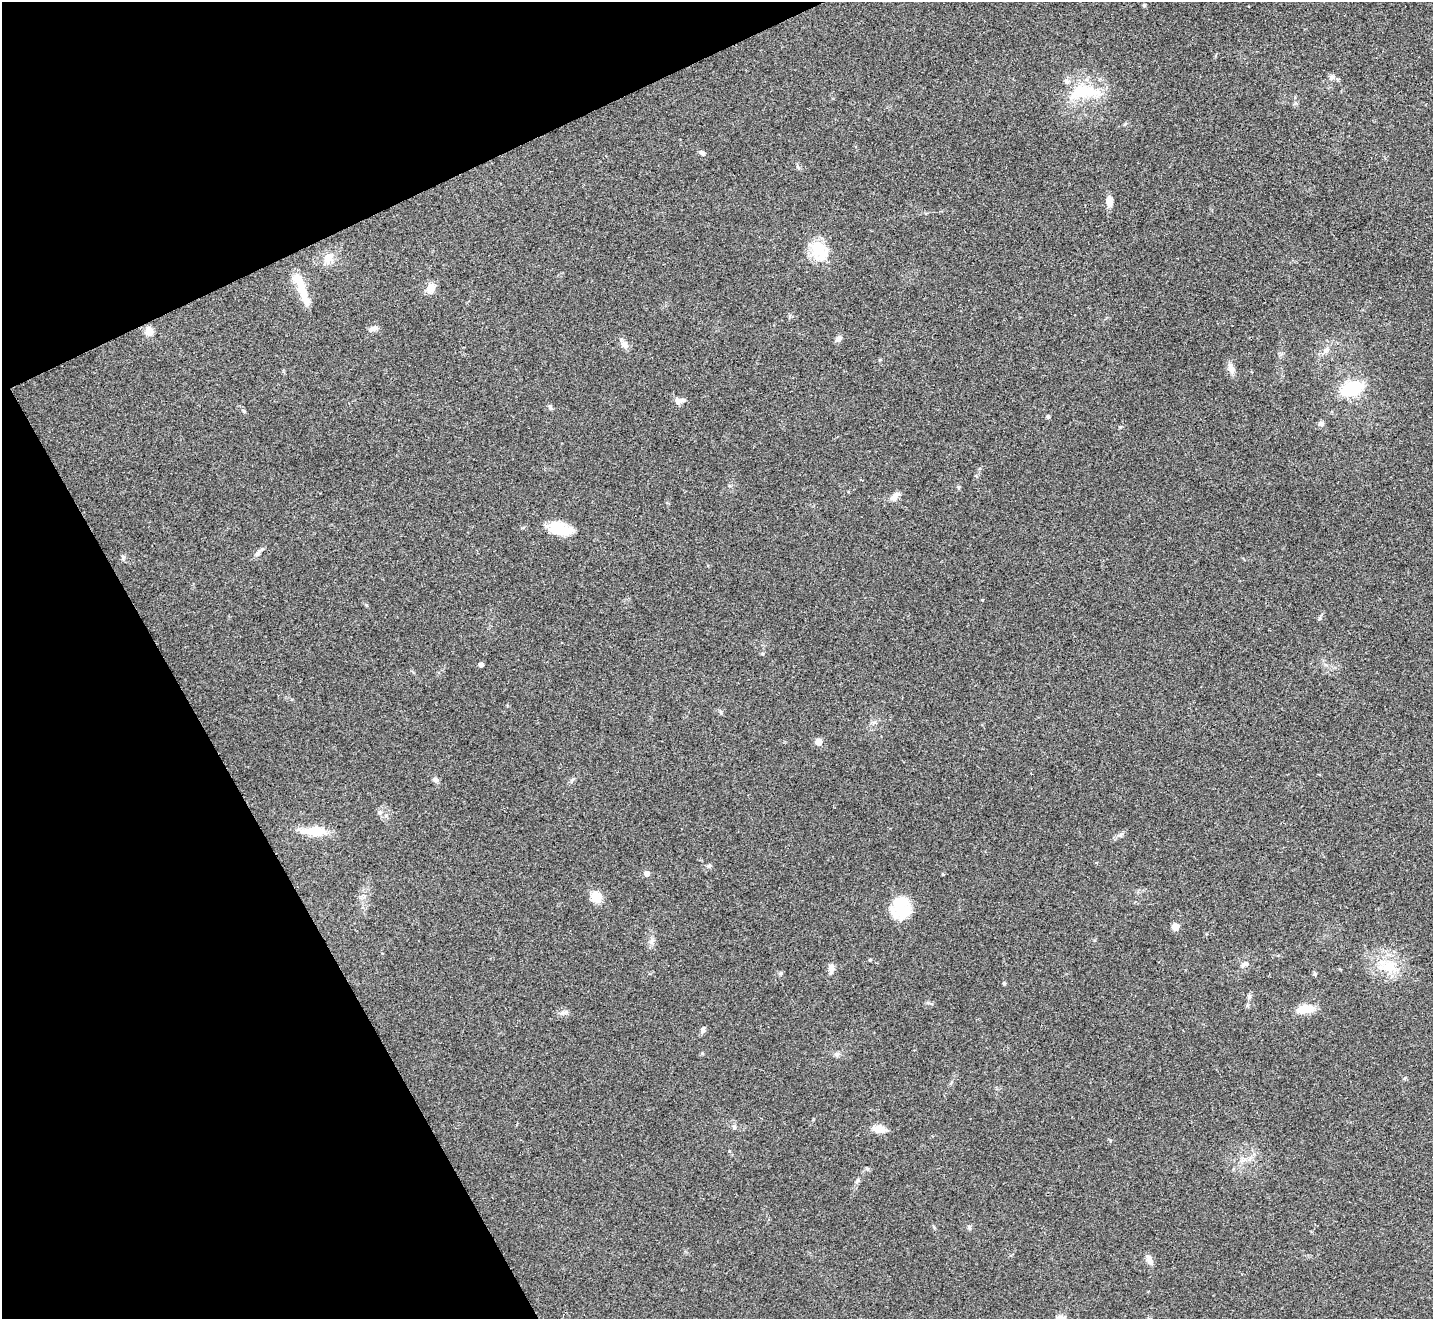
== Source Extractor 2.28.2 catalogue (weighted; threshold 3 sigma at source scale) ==
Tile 5 of 4 x 4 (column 1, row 2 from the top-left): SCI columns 3-1433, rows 2795-4111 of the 5732 x 5722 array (HDU 1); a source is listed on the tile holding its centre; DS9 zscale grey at full resolution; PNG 1435 x 1321 px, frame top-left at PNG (2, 2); no overlay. Shown black and unused: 22% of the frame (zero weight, under 2 of 3 exposures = <1% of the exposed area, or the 3 px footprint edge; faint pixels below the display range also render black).
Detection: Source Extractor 2.28.2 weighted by HDU 2 'WHT'; one run over the whole footprint, this tile lists its part. Background 0.0856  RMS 0.0079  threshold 0.0354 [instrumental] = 3 sigma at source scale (4.5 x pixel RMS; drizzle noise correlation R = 1.50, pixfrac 1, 0.05/0.05 arcsec/px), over >= 5 px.
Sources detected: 60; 3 inside a brighter listed object's ellipse — not listed separately; the other 57 listed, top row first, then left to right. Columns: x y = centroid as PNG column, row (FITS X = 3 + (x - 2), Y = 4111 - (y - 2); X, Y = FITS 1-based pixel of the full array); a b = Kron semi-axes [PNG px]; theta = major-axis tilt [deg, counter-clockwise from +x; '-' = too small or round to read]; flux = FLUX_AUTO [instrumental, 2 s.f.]
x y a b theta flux
1144 5 5 4 - 1
1332 77 8 6 32 2.3
1084 92 48 20 3 37
702 153 8 5 -45 2
798 167 7 4 -46 1.3
1109 201 10 6 -87 8
819 251 28 19 -57 24
329 257 14 11 45 8.5
430 288 11 9 67 8.3
302 289 41 9 -69 19
373 328 11 6 15 3.1
149 331 9 8 - 7.8
838 339 9 6 38 2.9
624 344 10 8 -45 3.8
1326 350 12 5 55 3.6
1231 368 15 8 -74 4.9
1352 389 18 10 19 50
677 401 10 8 -41 3.1
551 408 6 4 45 1.2
1048 417 5 4 - 1.3
1321 424 8 6 -5 2.1
895 496 16 8 44 4.7
559 529 29 13 -14 22
258 553 11 6 53 2.6
1319 618 6 4 88 1.1
481 665 4 4 - 3.5
818 742 5 5 - 12
435 780 8 6 -14 2.3
380 812 7 6 - 2.2
314 831 28 10 0 18
1120 835 8 6 14 2.1
709 866 6 5 - 1.4
646 874 5 5 - 5.4
364 896 7 4 71 1.6
596 897 11 9 -53 13
902 906 25 23 -50 25
1175 927 6 6 - 6.8
652 941 10 5 63 2.7
870 960 4 3 - 0.88
1245 964 12 7 21 3
1388 966 24 19 -18 23
831 968 13 7 85 4.5
780 973 6 4 2 1.2
1315 974 5 5 - 1.2
1004 983 5 4 - 0.91
1249 996 7 5 75 1.8
1306 1009 18 9 5 14
563 1013 12 3 18 1.7
703 1030 9 6 74 2.3
702 1053 5 4 - 0.84
837 1054 7 6 - 2.1
1405 1078 6 4 88 1
734 1127 7 5 -61 1.4
879 1129 15 8 -8 8.6
867 1169 6 5 - 1.2
969 1227 7 5 71 1.4
1149 1259 13 7 -66 4
Unlisted compact peaks at least as high as the median listed source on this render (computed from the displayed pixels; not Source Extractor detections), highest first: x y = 1120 427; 858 1180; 982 600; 721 712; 958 487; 244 411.